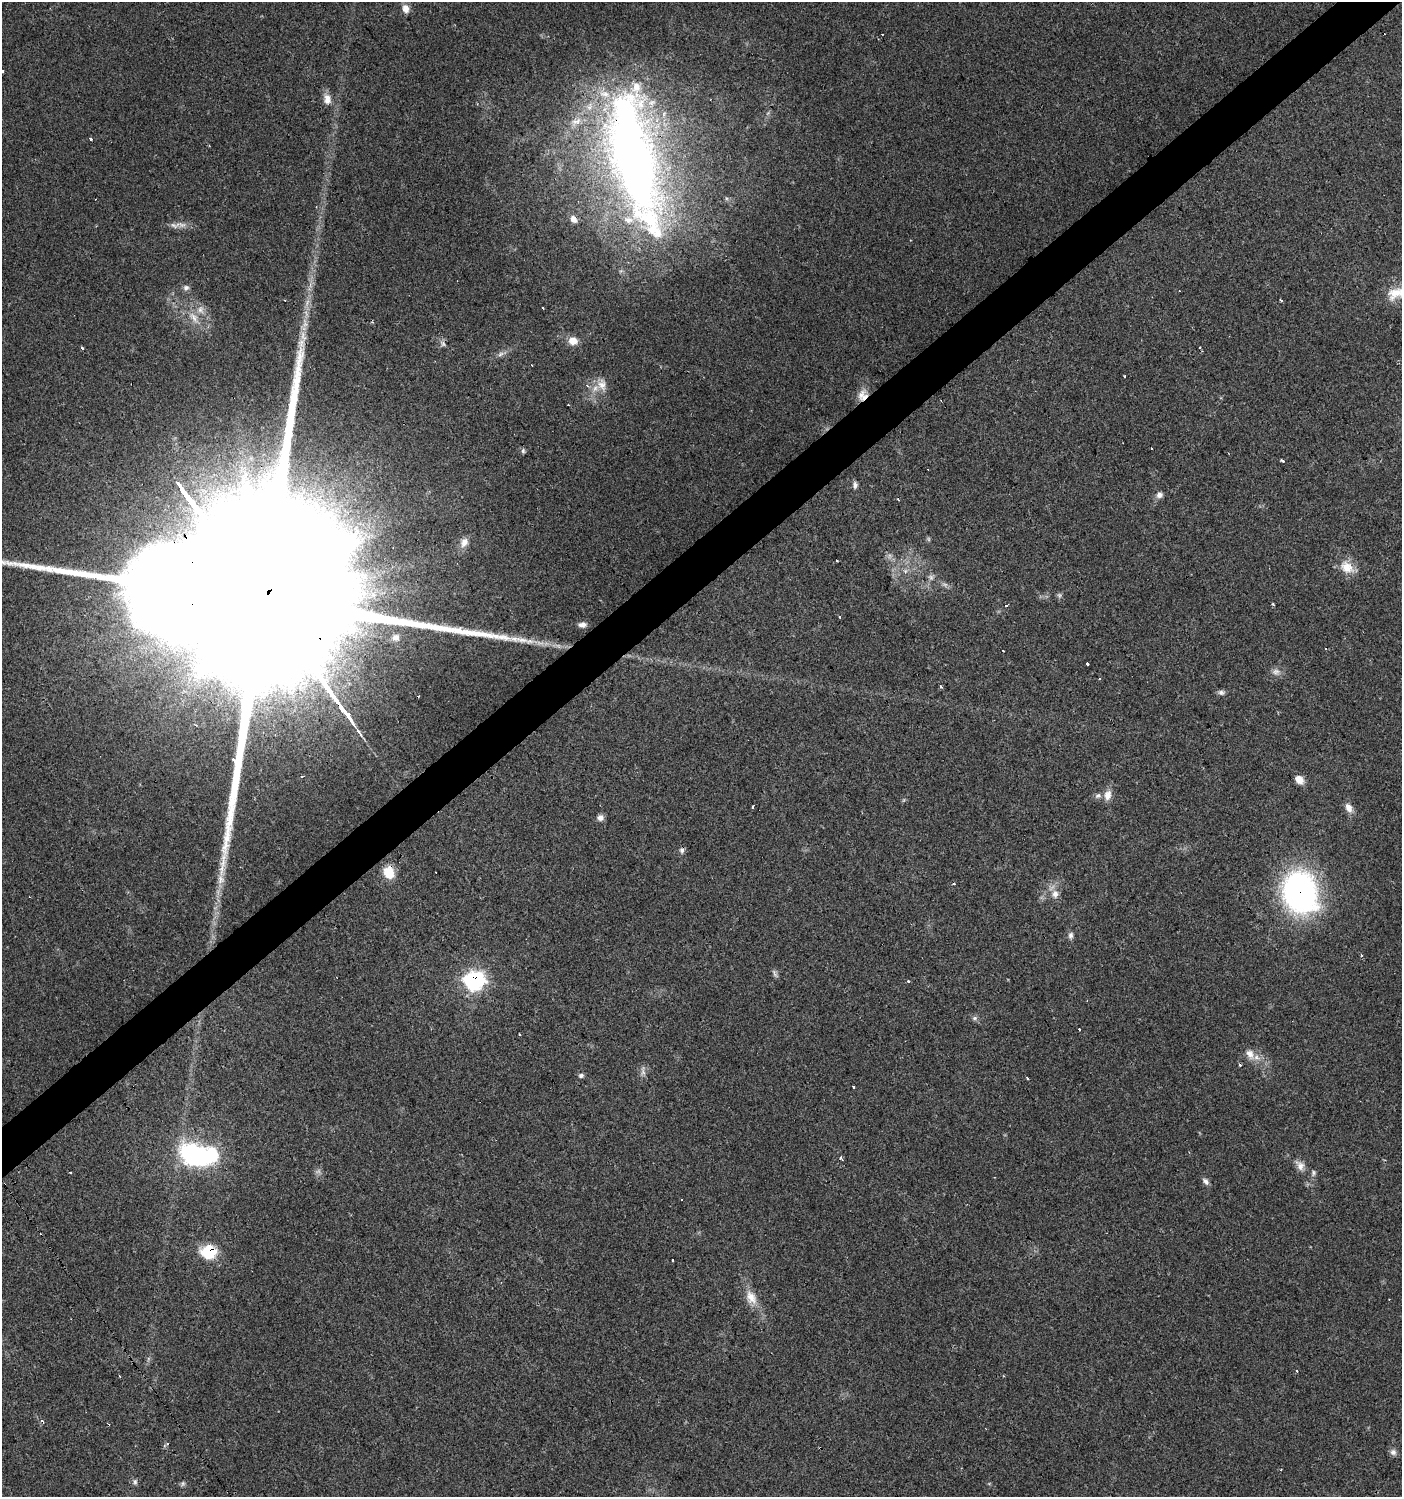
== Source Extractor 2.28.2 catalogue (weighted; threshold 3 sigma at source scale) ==
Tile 10 of 4 x 4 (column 2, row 3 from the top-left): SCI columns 1597-2996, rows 1497-2991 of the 5931 x 5985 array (HDU 1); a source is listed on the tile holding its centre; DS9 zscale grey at full resolution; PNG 1404 x 1499 px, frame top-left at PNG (2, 2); no overlay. Shown black and unused: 3% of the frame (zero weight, under 2 of 3 exposures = <1% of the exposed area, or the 3 px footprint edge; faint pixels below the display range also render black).
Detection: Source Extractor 2.28.2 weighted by HDU 2 'WHT'; one run over the whole footprint, this tile lists its part. Background 0.0612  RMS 0.0057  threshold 0.0255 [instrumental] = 3 sigma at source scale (4.5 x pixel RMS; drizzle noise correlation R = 1.50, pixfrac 1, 0.0396/0.0396 arcsec/px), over >= 5 px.
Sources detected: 104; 6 too faint to see at this stretch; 2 inside a brighter object's white glare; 18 cosmic-ray / hot-pixel residue — not listed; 7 inside a brighter listed object's ellipse — not listed separately; the other 71 listed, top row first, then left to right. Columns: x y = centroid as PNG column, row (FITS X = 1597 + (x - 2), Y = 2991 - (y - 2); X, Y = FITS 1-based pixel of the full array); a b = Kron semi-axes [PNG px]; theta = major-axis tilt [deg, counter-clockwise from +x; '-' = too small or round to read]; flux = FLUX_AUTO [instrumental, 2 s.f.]
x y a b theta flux
406 9 10 8 -77 4.4
2 71 3 3 - 5.1
327 99 14 9 -84 4.6
90 139 3 3 - 3.5
634 158 134 51 -76 430
573 219 9 6 -53 3
182 225 12 7 -9 3.1
186 288 9 7 29 1.9
1396 292 27 16 37 12
543 308 3 3 - 2.3
201 310 11 9 -78 4.1
194 317 17 9 -56 6.1
573 341 9 8 - 6.1
301 343 13 10 -74 5
443 344 6 6 - 1.4
82 348 3 3 - 2.4
500 354 9 6 28 1.9
1125 376 3 3 - 1.2
602 385 16 11 -79 5.6
862 395 15 12 77 6.3
1152 448 3 2 - 0.93
523 451 6 6 - 1.2
1282 461 4 3 - 2.4
855 485 9 6 87 1.9
1159 495 8 7 - 2.5
898 499 4 3 - 0.64
464 542 13 9 67 4.1
837 560 3 2 - 0.81
1347 567 20 14 -35 9.2
905 571 7 4 72 1.2
260 597 182 37 -54 180000
1007 605 3 3 - 1.8
582 625 10 6 4 2.4
396 637 11 10 - 3.8
523 640 24 7 -8 7.9
1326 649 3 2 - 0.89
1087 663 3 3 - 4
1276 672 11 8 12 2.9
941 687 4 4 - 0.89
1221 692 9 6 -5 1.7
302 776 3 2 - 1.1
1299 780 10 8 -51 4.9
1108 795 14 10 77 4.6
753 807 3 3 - 6.8
1349 808 13 8 -62 4
600 818 8 7 - 2.7
682 850 8 6 -67 1.7
389 872 14 12 -62 11
1300 892 31 25 -75 200
1055 894 12 10 -87 4.4
1071 935 10 7 83 1.9
1362 956 3 3 - 1.3
775 973 13 5 -63 1.5
475 981 9 8 - 200
974 1018 7 5 21 1.3
1250 1054 16 10 -61 5.4
1240 1065 3 3 - 2.7
581 1075 6 5 - 1.3
853 1087 3 3 - 4
195 1155 30 19 -25 82
841 1158 4 3 - 2.7
1300 1165 14 9 -57 4
71 1172 3 2 - 1
1313 1173 8 6 70 1.5
1206 1181 10 6 -47 2
210 1252 9 8 - 42
751 1297 21 13 -61 8.3
168 1444 4 4 - 1.5
1393 1452 9 8 - 2.2
135 1482 8 6 89 1.3
183 1484 7 5 70 1.1
Overlapping masked pixels (flux is a lower limit): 7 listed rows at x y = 634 158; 862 395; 260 597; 389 872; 1300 892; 475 981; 210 1252
Isophote crosses this tile's border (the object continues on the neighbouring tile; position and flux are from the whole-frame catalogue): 2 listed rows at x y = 2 71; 260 597